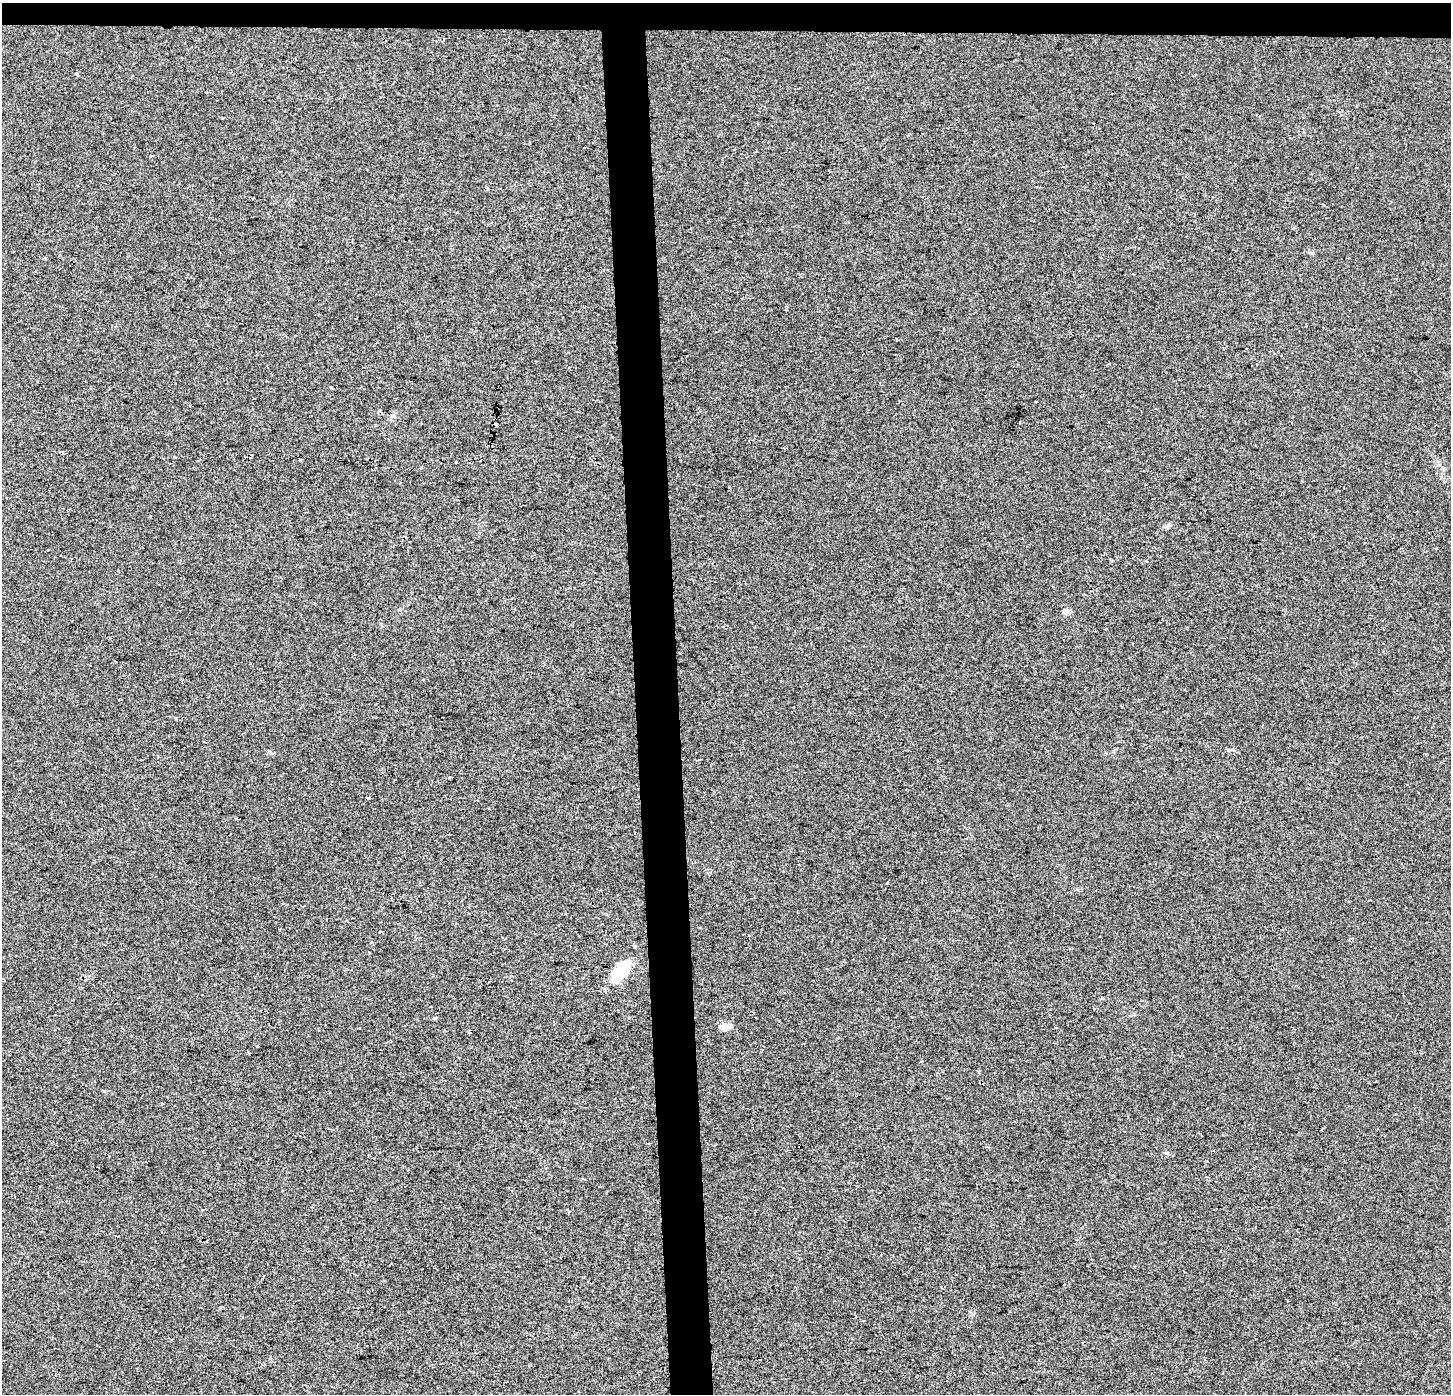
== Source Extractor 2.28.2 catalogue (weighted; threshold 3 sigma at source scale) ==
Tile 2 of 3 x 3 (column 2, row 1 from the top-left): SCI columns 1498-2946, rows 2785-4176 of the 4444 x 4184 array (HDU 1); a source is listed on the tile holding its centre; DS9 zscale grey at full resolution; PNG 1453 x 1396 px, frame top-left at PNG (2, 3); no overlay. Shown black and unused: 5% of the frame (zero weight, under 2 of 3 exposures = <1% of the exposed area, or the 3 px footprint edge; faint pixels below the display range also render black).
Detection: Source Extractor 2.28.2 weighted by HDU 2 'WHT'; one run over the whole footprint, this tile lists its part. Background 0.00431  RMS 0.0046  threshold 0.0206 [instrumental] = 3 sigma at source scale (4.5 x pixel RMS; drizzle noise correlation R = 1.50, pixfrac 1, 0.0396/0.0396 arcsec/px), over >= 5 px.
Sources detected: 19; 1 inside a brighter object's white glare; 4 cosmic-ray / hot-pixel residue — not listed; the other 14 listed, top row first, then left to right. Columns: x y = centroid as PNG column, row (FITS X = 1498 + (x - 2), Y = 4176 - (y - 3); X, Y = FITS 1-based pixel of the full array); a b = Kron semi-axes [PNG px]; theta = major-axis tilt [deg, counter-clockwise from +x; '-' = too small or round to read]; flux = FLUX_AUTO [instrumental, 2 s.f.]
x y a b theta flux
151 156 4 3 - 1.2
331 387 4 2 - 0.38
1035 402 3 2 - 0.78
174 457 3 3 - 0.79
300 460 3 2 - 0.61
456 462 2 2 - 0.49
1066 612 8 7 - 1.5
395 780 3 2 - 0.73
379 931 3 3 - 2.5
634 947 3 3 - 3.3
619 973 23 14 61 12
725 1027 10 6 6 4
1167 1153 5 3 - 0.62
568 1211 3 3 - 4.1
Unlisted compact peaks at least as high as the median listed source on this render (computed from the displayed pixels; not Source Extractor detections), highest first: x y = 368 798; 1228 750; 887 883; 434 1018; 104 1091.